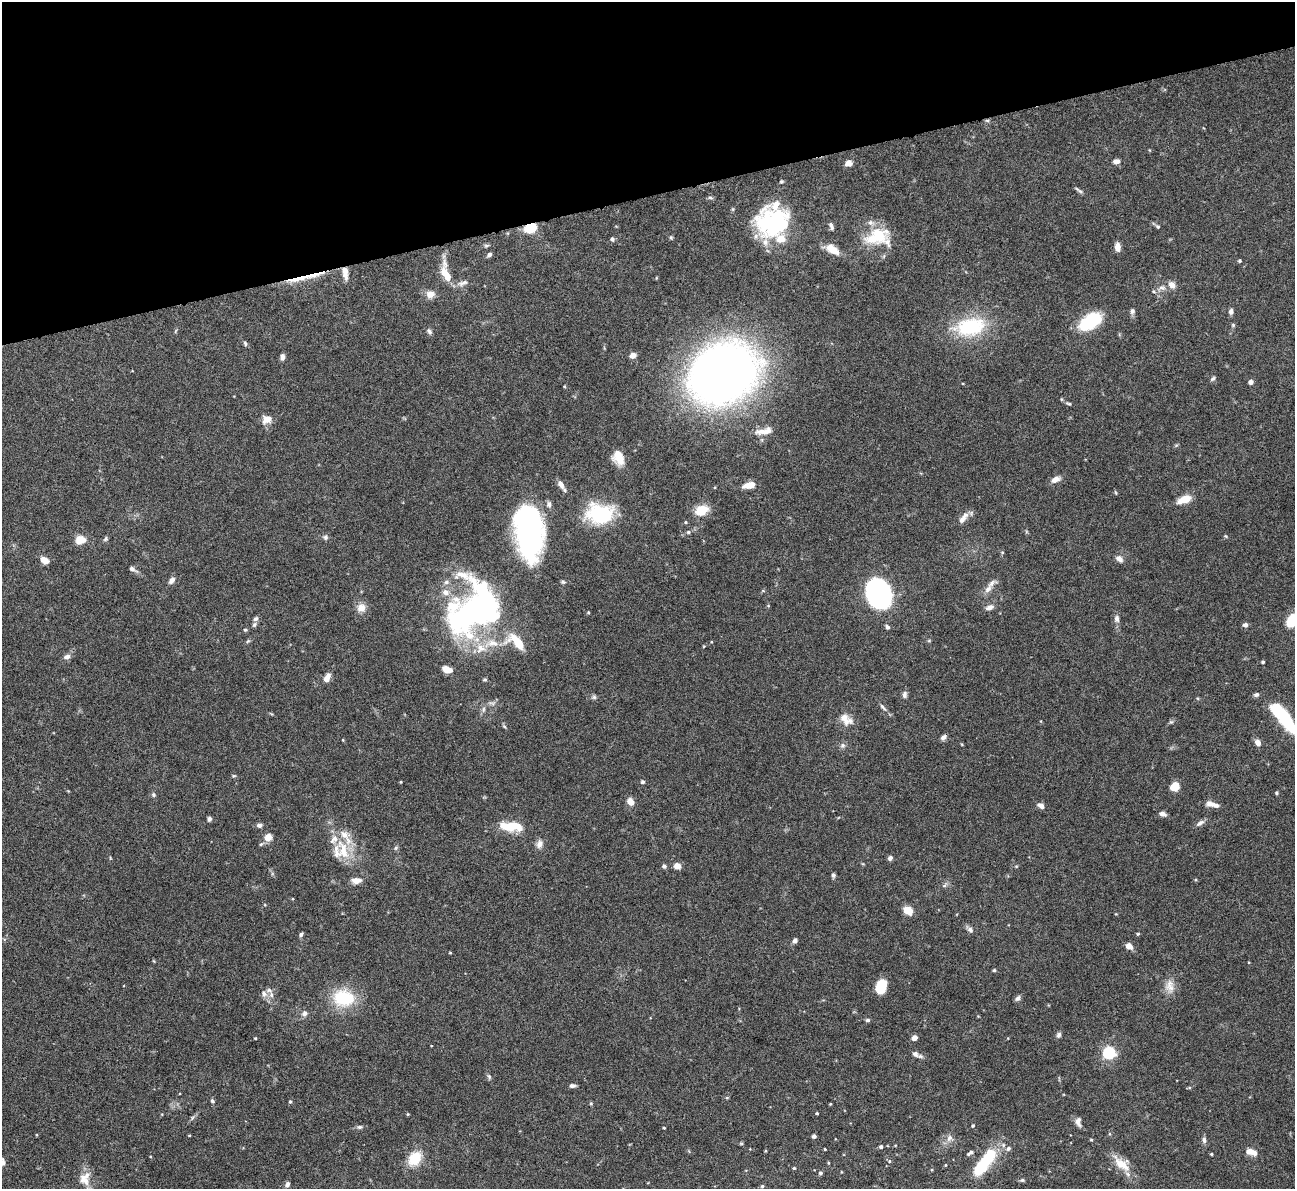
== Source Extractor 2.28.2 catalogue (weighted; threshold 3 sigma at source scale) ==
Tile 3 of 4 x 4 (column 3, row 1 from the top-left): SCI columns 2588-3880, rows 3824-5010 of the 5172 x 5153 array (HDU 1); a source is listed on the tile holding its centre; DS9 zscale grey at full resolution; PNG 1297 x 1191 px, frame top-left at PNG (2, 2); no overlay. Shown black and unused: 16% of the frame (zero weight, under 4 of 8 exposures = <1% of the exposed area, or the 3 px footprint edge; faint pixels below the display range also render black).
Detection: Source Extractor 2.28.2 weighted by HDU 2 'WHT'; one run over the whole footprint, this tile lists its part. Background 0.0647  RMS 0.0025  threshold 0.0101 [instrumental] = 3 sigma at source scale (4.09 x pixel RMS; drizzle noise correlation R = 1.36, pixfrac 0.8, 0.05/0.05 arcsec/px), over >= 5 px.
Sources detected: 193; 2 inside a brighter object's white glare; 1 cosmic-ray / hot-pixel residue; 1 long thin detection or spike segment (spike, bleed or trail) — not listed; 17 inside a brighter listed object's ellipse — not listed separately; the other 172 listed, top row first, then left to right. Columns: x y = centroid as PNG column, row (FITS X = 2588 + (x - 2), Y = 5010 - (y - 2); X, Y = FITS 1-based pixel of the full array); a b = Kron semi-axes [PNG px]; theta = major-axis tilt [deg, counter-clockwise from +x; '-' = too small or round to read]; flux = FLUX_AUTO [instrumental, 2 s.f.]
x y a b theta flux
987 120 6 4 -1 0.33
1116 161 8 5 2 1.1
848 163 9 7 10 1.1
781 181 5 4 - 0.3
1079 190 13 3 -39 0.52
773 222 37 32 14 26
831 226 10 4 -68 0.67
1158 227 6 5 - 0.37
530 228 8 6 10 9
671 237 5 5 - 0.28
878 237 30 20 3 9.8
612 239 5 4 - 0.54
486 246 6 4 0 0.37
1117 247 9 6 -85 1.6
833 250 19 9 -36 3.3
489 254 6 4 33 0.62
1240 261 4 4 - 0.32
345 273 15 6 -82 1.8
445 273 25 10 -73 4
311 275 34 7 17 5.8
463 283 16 6 17 1.2
1172 285 10 7 -51 1.4
1162 288 9 5 -6 0.77
1153 291 6 5 - 0.38
430 294 12 9 11 1.6
1132 311 7 5 75 0.65
1231 311 6 5 - 0.88
1090 321 22 12 33 13
970 327 42 23 10 15
429 331 7 6 - 0.56
245 343 6 5 - 0.39
633 355 5 5 - 1.8
282 357 7 5 -87 0.91
723 373 49 40 31 220
1213 379 7 4 44 0.43
1251 382 4 4 - 1.2
1069 403 7 3 -9 0.35
267 419 12 9 23 1.9
764 431 23 8 9 2.4
618 457 15 10 -71 3.7
1055 479 11 7 27 1.5
561 485 13 6 -60 1.2
749 485 11 6 13 2.7
1184 499 10 6 21 5
549 504 8 6 86 0.72
701 510 15 10 22 4.1
600 514 33 23 -2 13
962 519 14 7 48 1.6
685 522 4 4 - 0.22
529 531 47 23 -84 56
688 532 5 5 - 0.35
1226 536 5 3 - 0.23
325 537 7 6 - 0.55
106 539 7 5 42 0.41
80 540 10 8 19 3.2
1119 559 10 7 -38 1.1
45 560 8 6 -34 2.2
132 569 8 6 -27 0.63
172 580 9 6 53 0.91
988 589 12 7 50 1.3
879 594 20 15 -66 84
990 607 11 6 20 1
361 608 11 10 - 1.9
476 609 63 42 47 77
588 613 4 3 - 0.25
256 619 7 6 - 0.58
1117 619 9 6 -84 0.9
1291 621 10 6 63 9.2
1245 625 5 5 - 0.75
887 627 6 5 - 0.52
245 630 5 4 - 0.3
248 641 7 4 34 0.32
517 642 22 11 -39 6
67 657 10 6 20 0.92
1263 662 3 3 - 0.34
447 669 9 5 -17 2.8
327 678 9 5 68 2
485 680 5 4 - 0.34
904 694 9 6 83 0.75
1256 695 7 5 21 0.56
594 697 6 6 - 0.45
883 707 12 4 -47 0.67
483 709 8 4 82 0.55
1283 717 31 10 -51 18
846 719 19 11 -37 2.6
504 726 5 4 - 0.33
944 737 8 6 42 0.74
343 740 4 3 - 0.17
1258 743 7 6 - 1.3
843 745 7 7 - 0.64
234 776 5 3 - 0.25
401 782 4 3 - 0.2
643 782 5 5 - 0.41
1175 786 9 7 37 3.1
1277 793 4 4 - 0.29
153 795 7 6 - 0.45
630 802 8 6 -61 1.8
1214 805 15 7 -15 1.3
1041 806 8 6 -33 1.1
1163 814 8 5 -16 0.93
209 819 5 5 - 0.6
1200 823 12 6 34 0.88
259 825 6 6 - 0.69
512 826 23 12 -6 5.8
268 837 8 7 - 2.1
539 844 11 8 76 1.2
396 848 6 4 88 0.37
343 851 31 14 -69 7
890 858 6 5 - 0.68
664 866 5 5 - 0.56
677 866 6 6 - 2
1016 866 5 3 - 0.21
833 875 5 5 - 0.51
356 880 9 6 1 2.1
944 886 6 4 19 0.4
908 910 7 5 -32 5.2
970 930 8 6 -28 0.78
301 934 5 4 - 0.47
1138 934 4 4 - 0.25
795 941 5 5 - 0.7
1129 946 7 6 - 1.6
450 953 4 3 - 0.2
994 970 4 4 - 0.27
1169 986 19 11 -85 2.3
881 987 13 9 72 4.7
264 993 10 7 -68 1
343 998 30 23 -6 9.6
1018 998 7 6 - 0.69
305 1013 8 7 - 0.84
868 1020 6 4 1 0.43
1059 1035 7 6 - 0.59
255 1038 3 3 - 0.21
914 1038 5 5 - 1.2
1109 1053 5 5 - 38
915 1054 9 7 -40 0.92
489 1076 7 5 -68 0.44
572 1086 7 5 -5 0.61
212 1101 5 4 - 0.49
290 1102 5 4 - 0.29
591 1103 5 4 - 0.29
830 1104 4 3 - 0.2
817 1113 3 3 - 0.27
408 1114 5 3 - 0.2
192 1118 6 4 71 0.36
1078 1122 12 7 -84 1
973 1126 4 3 - 0.25
359 1127 7 5 2 0.5
664 1128 3 3 - 0.23
189 1135 4 2 - 0.18
814 1136 4 4 - 0.84
949 1138 11 7 61 1.1
1091 1140 4 3 - 0.24
1204 1140 8 5 -83 0.7
881 1147 4 4 - 0.5
1008 1148 6 6 - 0.66
825 1149 3 2 - 0.18
1250 1151 8 6 1 2
970 1153 9 4 35 0.61
1211 1154 3 3 - 0.24
415 1158 19 14 51 5.1
987 1159 25 13 56 10
889 1161 5 5 - 0.31
3 1162 7 5 -88 1.1
828 1163 4 3 - 0.22
1122 1164 29 12 -41 4.2
945 1165 4 3 - 0.2
794 1168 4 3 - 0.26
820 1173 4 4 - 0.43
85 1179 20 14 69 3
1022 1180 6 5 - 0.39
287 1184 6 4 57 0.7
762 1186 5 4 - 0.37
Overlapping masked pixels (flux is a lower limit): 3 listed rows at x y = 530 228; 345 273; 311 275
Isophote crosses this tile's border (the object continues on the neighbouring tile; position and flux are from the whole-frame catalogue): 3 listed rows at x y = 1291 621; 1283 717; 3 1162